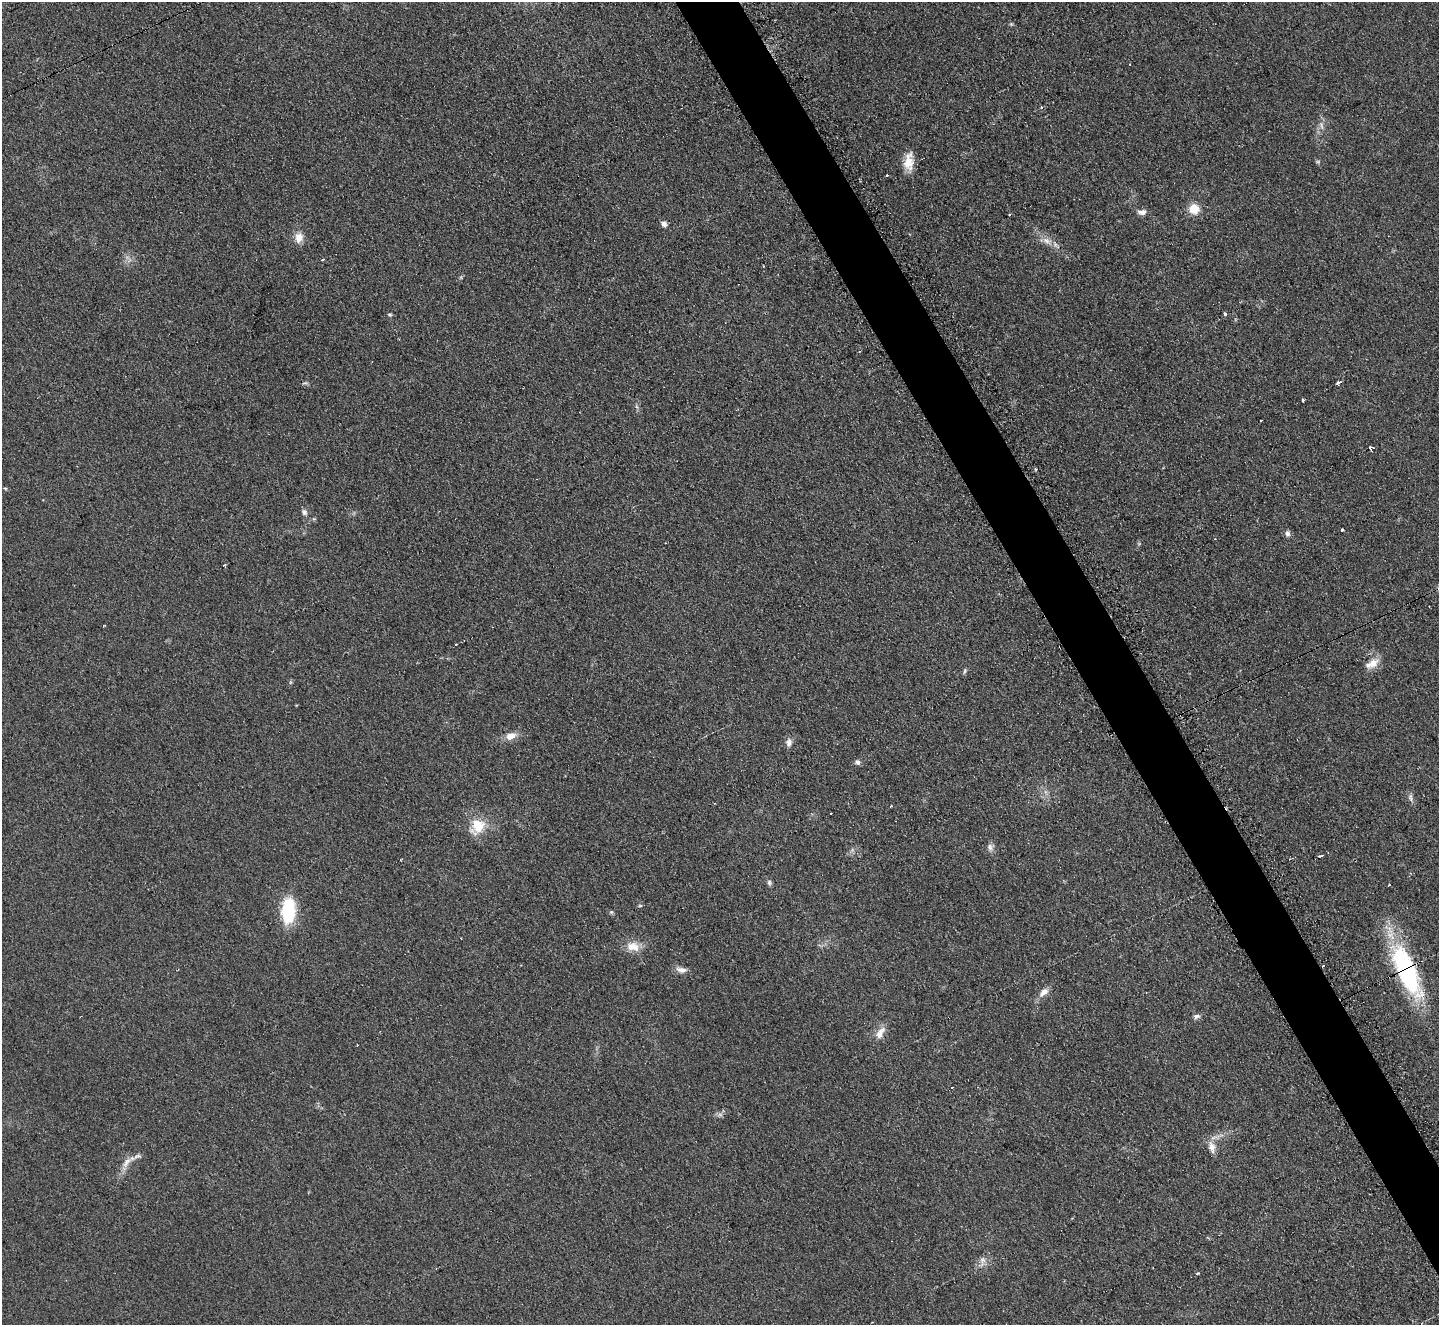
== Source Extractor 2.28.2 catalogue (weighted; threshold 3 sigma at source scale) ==
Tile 6 of 4 x 4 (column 2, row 2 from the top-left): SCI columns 1445-2881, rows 2804-4126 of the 5771 x 5747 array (HDU 1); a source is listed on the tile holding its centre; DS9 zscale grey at full resolution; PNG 1441 x 1327 px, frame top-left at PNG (2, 2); no overlay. Shown black and unused: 4% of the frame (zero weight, under 2 of 3 exposures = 2% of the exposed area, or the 3 px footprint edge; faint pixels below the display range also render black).
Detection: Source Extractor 2.28.2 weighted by HDU 2 'WHT'; one run over the whole footprint, this tile lists its part. Background 0.108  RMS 0.011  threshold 0.051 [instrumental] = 3 sigma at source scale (4.5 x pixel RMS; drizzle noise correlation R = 1.50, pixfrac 1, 0.05/0.05 arcsec/px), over >= 5 px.
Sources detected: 56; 2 too faint to see at this stretch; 7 cosmic-ray / hot-pixel residue — not listed; the other 47 listed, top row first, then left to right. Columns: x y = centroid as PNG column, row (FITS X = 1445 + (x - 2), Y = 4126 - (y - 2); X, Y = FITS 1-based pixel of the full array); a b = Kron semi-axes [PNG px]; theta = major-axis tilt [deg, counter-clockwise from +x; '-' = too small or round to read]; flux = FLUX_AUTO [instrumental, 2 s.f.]
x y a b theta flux
1011 24 5 5 - 1.4
1041 107 4 3 - 1.6
1321 125 13 4 -83 4.3
909 161 22 11 85 17
887 176 3 2 - 2.3
1194 209 10 10 - 18
1142 212 12 7 4 5.3
664 224 7 5 -44 4.7
299 237 11 9 85 11
1047 241 13 6 -11 7.4
322 260 3 2 - 1.4
390 315 5 5 - 1.7
1225 315 4 3 - 6.3
1339 383 5 3 - 4.2
1303 400 3 3 - 2.4
1370 448 5 2 - 2.4
5 488 6 3 -19 1.3
304 512 8 7 - 3.7
1342 530 3 3 - 3.9
1287 533 7 7 - 3.7
225 565 3 3 - 2.5
1372 663 19 9 29 12
965 671 9 3 79 1.9
510 736 14 8 18 9.8
789 742 11 8 84 5.1
857 762 7 6 - 3.4
1410 797 10 5 86 3.5
891 806 3 3 - 2.6
831 814 3 3 - 2.1
477 826 20 17 64 28
990 847 10 7 -72 4.5
1320 856 5 3 - 8.7
769 882 7 5 -89 2.7
1389 885 3 3 - 2
288 910 23 12 90 73
611 912 5 5 - 1.6
633 947 18 12 -6 15
681 970 14 7 -11 7
1406 970 61 20 -66 160
1044 992 14 8 41 7.8
1196 1016 9 6 8 3.3
880 1033 20 9 59 10
357 1045 2 2 - 1.2
952 1088 3 2 - 1.9
1212 1147 17 9 -79 9.3
126 1163 19 7 49 9.9
982 1260 15 7 78 6.9
Overlapping masked pixels (flux is a lower limit): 1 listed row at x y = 1406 970